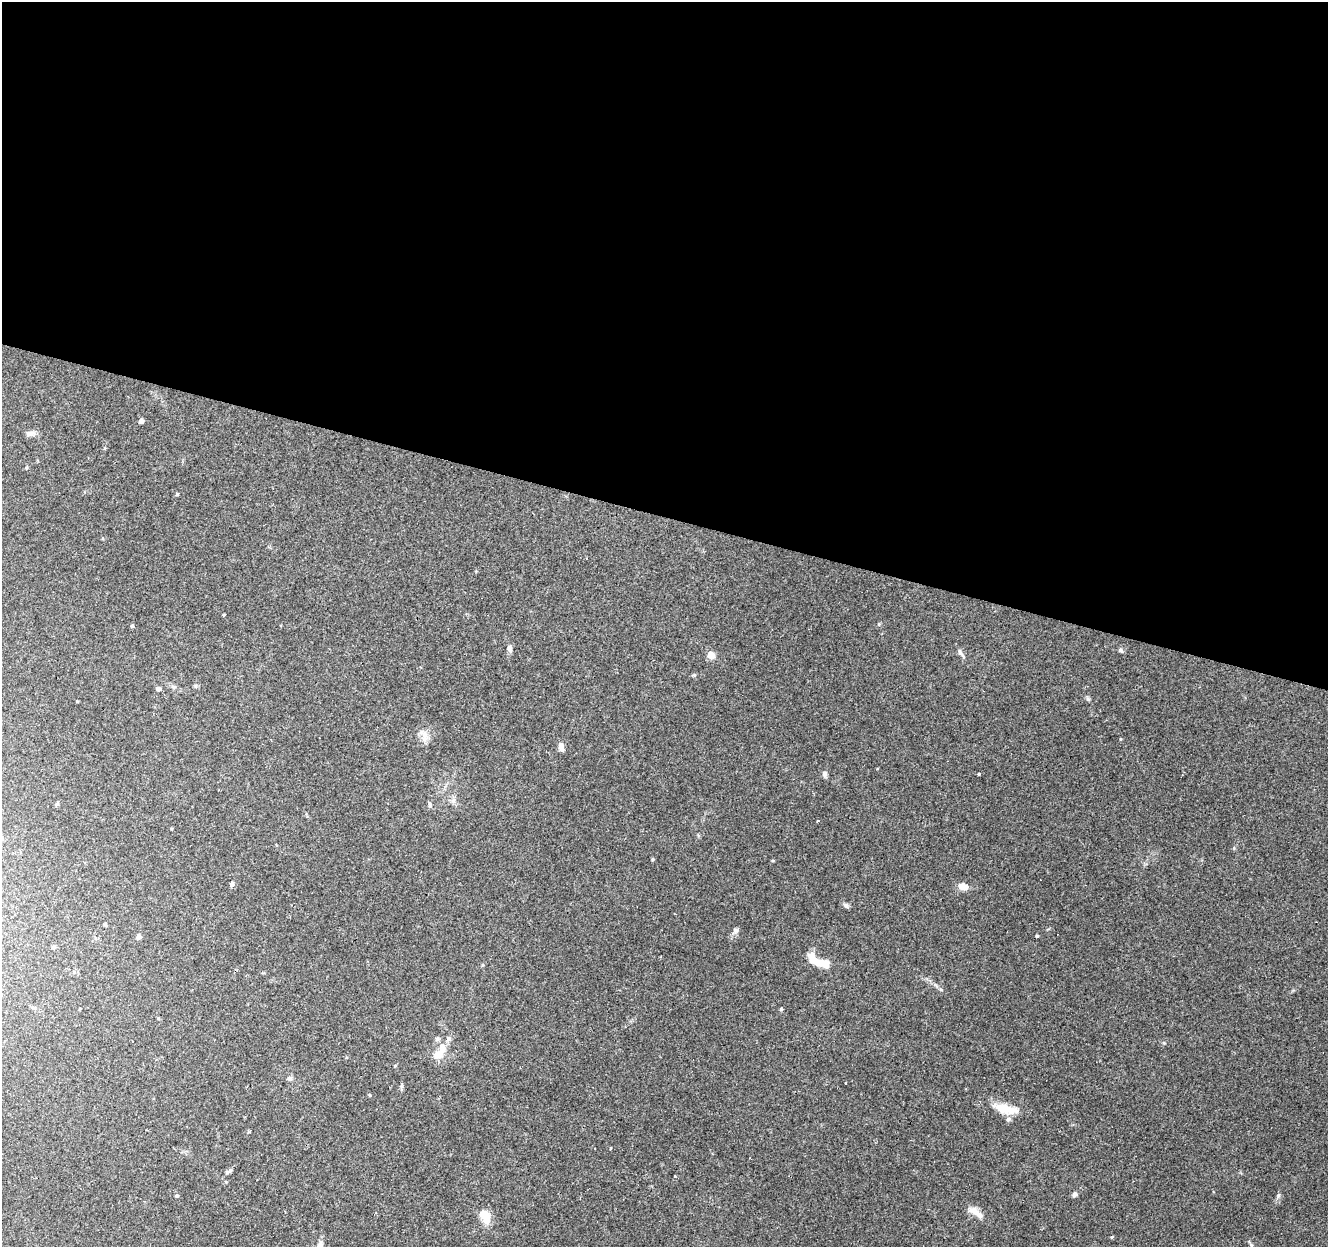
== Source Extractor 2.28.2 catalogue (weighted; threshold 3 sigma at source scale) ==
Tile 3 of 4 x 4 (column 3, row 1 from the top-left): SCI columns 2651-3976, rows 3948-5192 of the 5306 x 5470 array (HDU 1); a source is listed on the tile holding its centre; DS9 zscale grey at full resolution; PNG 1330 x 1249 px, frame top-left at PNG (2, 2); no overlay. Shown black and unused: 41% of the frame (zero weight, under 3 of 4 exposures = <1% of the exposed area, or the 3 px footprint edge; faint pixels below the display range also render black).
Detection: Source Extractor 2.28.2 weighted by HDU 2 'WHT'; one run over the whole footprint, this tile lists its part. Background 0.085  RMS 0.0048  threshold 0.0215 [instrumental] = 3 sigma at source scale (4.5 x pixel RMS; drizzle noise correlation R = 1.50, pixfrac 1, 0.0396/0.0396 arcsec/px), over >= 5 px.
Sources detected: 49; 1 inside a brighter object's white glare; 3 cosmic-ray / hot-pixel residue — not listed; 2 inside a brighter listed object's ellipse — not listed separately; the other 43 listed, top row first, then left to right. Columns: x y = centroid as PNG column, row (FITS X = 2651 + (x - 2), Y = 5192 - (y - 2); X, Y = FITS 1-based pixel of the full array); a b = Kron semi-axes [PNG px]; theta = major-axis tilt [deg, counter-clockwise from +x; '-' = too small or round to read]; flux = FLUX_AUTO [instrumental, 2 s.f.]
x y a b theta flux
141 421 4 4 - 1.7
30 433 13 7 5 2
26 468 5 4 - 0.47
177 494 4 4 - 0.51
879 624 4 4 - 0.48
132 626 5 4 - 0.56
510 649 9 6 -83 1.6
1120 650 7 5 -17 0.95
960 652 9 5 -68 1.3
711 655 8 7 - 4.2
173 687 7 5 -2 1
158 689 5 5 - 1.4
1088 699 7 4 -44 0.78
77 701 4 3 - 0.36
424 736 16 8 89 3.6
561 747 11 6 -71 2.2
877 769 3 2 - 0.99
825 774 9 6 88 1.1
979 774 3 3 - 1
57 804 5 4 - 0.69
430 805 6 5 - 0.85
652 859 5 3 - 0.52
231 884 5 4 - 1.7
963 887 10 7 -8 3.9
846 906 6 5 - 0.98
105 925 4 3 - 0.61
735 931 7 6 - 1.3
1037 936 4 3 - 0.48
139 937 5 4 - 1.8
54 947 5 4 - 0.69
820 962 29 9 -22 11
781 1009 5 3 - 0.55
442 1048 15 9 -88 5
1004 1110 22 15 -14 8.4
249 1131 5 3 - 0.62
230 1170 7 4 26 0.89
674 1177 3 3 - 0.91
1075 1194 5 5 - 1.5
176 1195 4 4 - 0.66
975 1212 20 9 -31 4.5
485 1216 19 11 -63 6.9
1112 1237 3 3 - 1.2
1251 1245 6 4 -71 0.62
Unlisted compact peaks at least as high as the median listed source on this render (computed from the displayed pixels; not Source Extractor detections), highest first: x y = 1278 1196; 1120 739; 1164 1043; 694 675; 1234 848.